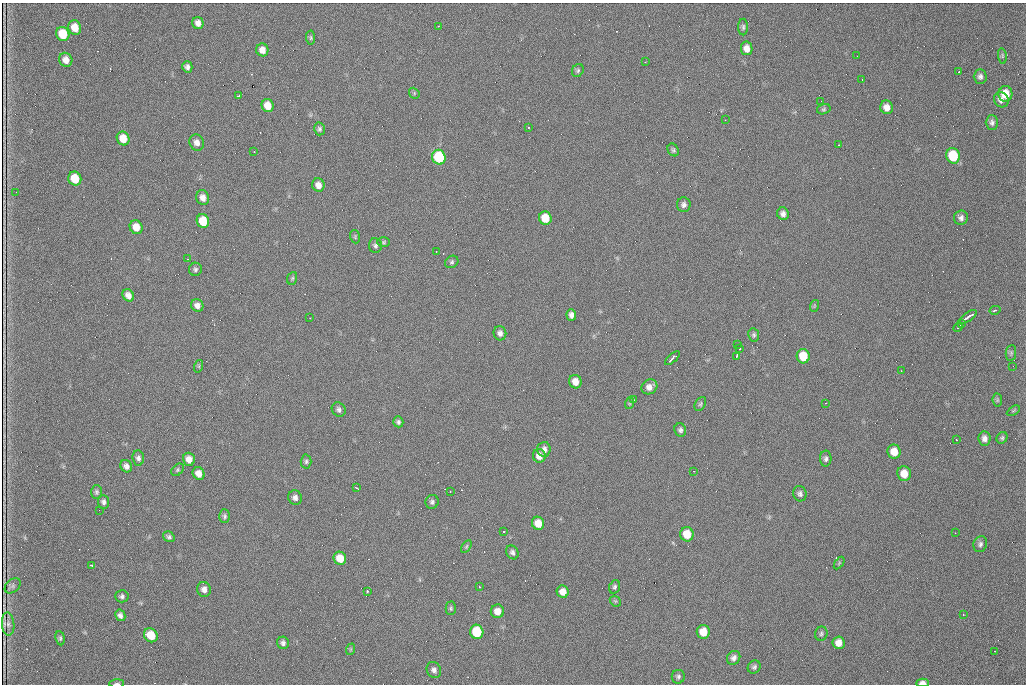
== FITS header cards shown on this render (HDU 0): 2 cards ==
NAXIS1  =                 1024 /fastest changing axis
NAXIS2  =                  682 /next to fastest changing axis

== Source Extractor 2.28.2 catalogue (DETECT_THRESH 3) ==
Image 1024 x 682 px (HDU 0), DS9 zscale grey, 1 PNG px = 1 image px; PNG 1028 x 686 px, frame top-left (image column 1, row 682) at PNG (2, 3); each listed source drawn as its Kron ellipse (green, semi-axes under 4 px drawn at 4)
Background 940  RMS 22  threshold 66.1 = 3 sigma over >= 5 px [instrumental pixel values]
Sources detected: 148; all 148 listed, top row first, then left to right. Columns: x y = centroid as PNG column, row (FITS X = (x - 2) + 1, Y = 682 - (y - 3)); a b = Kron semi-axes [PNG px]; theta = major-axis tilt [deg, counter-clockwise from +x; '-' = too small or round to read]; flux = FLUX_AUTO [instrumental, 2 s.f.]
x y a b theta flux
198 23 6 5 - 7400
438 26 3 2 - 1100
75 27 7 6 - 19000
743 27 8 5 90 3200
63 34 7 6 - 47000
311 38 7 4 -84 2300
747 48 7 5 -79 10000
262 50 6 6 - 10000
857 56 2 2 - 650
1002 56 8 4 -82 2000
66 60 7 6 - 10000
645 62 3 2 - 2800
187 67 6 5 - 4800
578 70 7 5 60 2900
959 72 3 2 - 1700
980 76 7 6 - 4700
862 79 2 2 - 870
414 93 6 4 -49 2000
1005 94 8 7 - 26000
239 96 3 3 - 2700
1001 100 8 7 - 7100
821 101 2 2 - 1000
268 106 7 6 - 18000
887 107 7 6 - 9600
824 109 7 5 16 2300
725 120 2 2 - 860
992 123 7 6 - 4700
528 127 3 2 - 2400
319 129 6 5 - 3200
123 138 7 6 - 21000
197 143 8 7 - 8300
839 145 2 2 - 940
673 150 7 5 -59 2900
254 152 3 2 - 1700
953 156 8 6 -73 67000
439 157 7 6 - 100000
75 179 7 6 - 34000
318 185 7 6 - 9500
16 192 2 2 - 1500
203 198 7 6 - 8900
684 205 7 6 - 5100
783 214 6 6 - 5900
545 218 7 6 - 31000
961 218 7 7 - 5300
203 221 7 6 - 36000
136 227 7 6 - 18000
355 237 7 5 -73 2100
383 242 6 5 - 2200
375 245 7 6 - 4000
436 251 2 2 - 850
188 259 3 2 - 970
452 262 7 6 - 3000
195 269 6 6 - 3400
292 278 6 5 - 2200
128 295 6 5 - 8600
197 305 6 6 - 7300
814 306 6 3 72 1700
995 310 6 3 13 2600
571 315 6 5 - 5500
968 317 10 3 34 20000
310 318 2 2 - 1600
961 323 3 2 - 1900
958 327 5 2 - 3700
500 333 7 6 - 5700
754 335 7 5 -81 3000
738 345 2 2 - 1000
740 349 3 2 - 3600
1011 353 8 5 82 2800
736 356 4 3 - 2400
803 356 7 6 - 38000
672 358 9 3 42 8500
199 366 6 4 72 1800
1013 366 3 2 - 1100
901 371 2 2 - 850
575 382 7 6 - 13000
649 387 8 7 - 9100
633 399 2 2 - 1200
997 400 7 4 -83 2100
630 403 6 4 71 1400
826 403 2 2 - 980
700 404 7 5 60 2400
339 409 7 6 - 4200
1013 411 7 4 31 2100
398 422 5 5 - 3400
680 430 7 6 - 3600
984 438 7 6 - 6700
1002 438 6 5 - 2500
956 440 3 2 - 1600
544 449 7 6 - 6400
894 452 7 6 - 18000
539 456 7 6 - 10000
138 458 7 6 - 4400
189 459 6 6 - 10000
826 459 8 5 88 4200
306 461 7 5 88 3400
126 466 6 5 - 6000
178 470 7 5 44 2600
694 471 2 2 - 880
199 473 6 5 - 11000
904 474 7 7 - 20000
357 488 3 2 - 2100
450 491 3 2 - 1400
96 492 7 5 -89 3100
800 494 8 6 -74 4300
295 498 7 7 - 5600
103 502 7 5 -84 4500
432 502 7 6 - 3800
99 510 2 2 - 890
225 516 6 5 - 2900
538 523 7 6 - 19000
503 531 3 2 - 1400
955 533 3 2 - 1200
687 534 7 6 - 26000
169 537 6 5 - 3300
980 544 8 6 68 4400
466 547 7 4 59 2000
512 552 7 6 - 4600
340 558 7 6 - 23000
839 563 7 3 54 1600
92 565 3 3 - 2800
13 586 9 6 43 3900
479 587 3 2 - 1500
615 587 7 5 68 3000
204 589 7 6 - 7300
367 591 3 3 - 5000
563 592 6 6 - 11000
122 596 7 6 - 4000
615 601 6 4 -43 2100
451 608 7 5 -89 2400
497 611 7 6 - 12000
963 614 2 2 - 1300
120 615 6 5 - 4900
8 624 12 6 -85 6600
477 632 7 6 - 62000
703 632 7 6 - 22000
821 634 7 6 - 3200
151 635 7 6 - 31000
60 638 7 4 -82 2600
283 643 6 6 - 4500
839 643 6 6 - 12000
351 649 6 3 71 1600
995 651 2 2 - 1100
734 658 7 6 - 5600
754 667 7 6 - 3400
434 670 8 7 - 5400
678 677 7 6 - 3500
923 683 6 4 -2 8100
117 684 7 3 3 2300
At the frame edge (FLAGS 8, measured only in part): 2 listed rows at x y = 923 683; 117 684

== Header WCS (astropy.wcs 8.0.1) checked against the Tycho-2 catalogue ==
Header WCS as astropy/WCSLIB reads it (CRVAL/CRPIX/CD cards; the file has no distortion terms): RA---TAN/DEC--TAN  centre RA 07:09:15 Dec +30:56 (107.31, +30.93 deg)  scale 1.44 arcsec/px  FOV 24.5' x 16.3'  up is -93 deg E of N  parity flipped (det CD > 0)
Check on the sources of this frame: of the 60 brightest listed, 3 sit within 2.2 arcsec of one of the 9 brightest Tycho-2 stars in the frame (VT <= 12.48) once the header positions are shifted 0.79 arcsec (0.78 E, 0.14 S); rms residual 1.17 arcsec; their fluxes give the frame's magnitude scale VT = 23.36 - 2.5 log10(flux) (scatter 0.10 mag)
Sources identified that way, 3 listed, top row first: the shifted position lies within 2.2 arcsec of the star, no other Tycho-2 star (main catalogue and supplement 1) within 4.4 arcsec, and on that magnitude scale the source's flux lands within +1.5 / -3 mag of the star's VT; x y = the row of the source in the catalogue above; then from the Tycho-2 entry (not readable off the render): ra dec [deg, ICRS J2000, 3 dp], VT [Tycho-2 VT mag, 2 dp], TYC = Tycho-2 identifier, HIP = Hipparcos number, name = IAU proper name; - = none
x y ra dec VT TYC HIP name
439 157 107.226 +30.900 10.76 2438-883-1 - -
203 221 107.261 +30.807 12.26 2438-856-1 - -
477 632 107.445 +30.924 11.38 2438-1056-1 - -